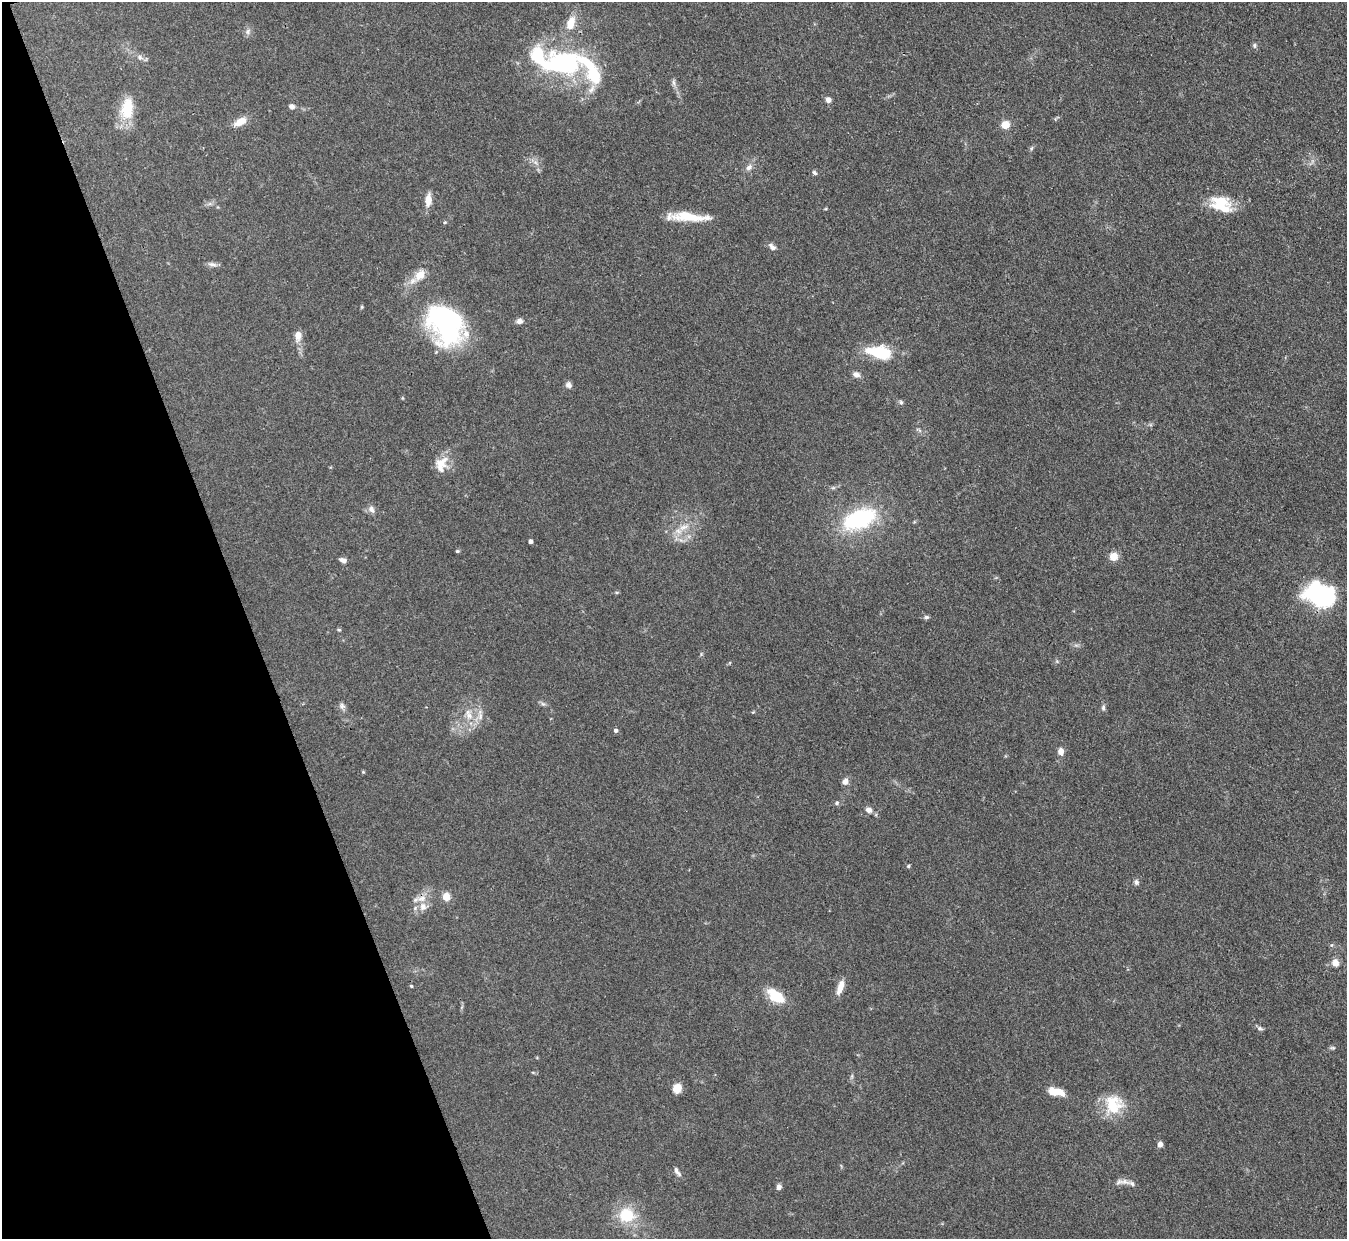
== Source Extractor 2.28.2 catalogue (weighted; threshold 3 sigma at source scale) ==
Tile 5 of 4 x 4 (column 1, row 2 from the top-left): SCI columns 3-1347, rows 2749-3985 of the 5386 x 5371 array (HDU 1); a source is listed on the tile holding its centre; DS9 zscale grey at full resolution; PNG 1349 x 1241 px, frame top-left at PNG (2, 2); no overlay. Shown black and unused: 18% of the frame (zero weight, under 3 of 4 exposures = <1% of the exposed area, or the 3 px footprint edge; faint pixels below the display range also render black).
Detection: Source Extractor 2.28.2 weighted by HDU 2 'WHT'; one run over the whole footprint, this tile lists its part. Background 0.111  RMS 0.0066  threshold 0.0298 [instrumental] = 3 sigma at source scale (4.5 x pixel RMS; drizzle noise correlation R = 1.50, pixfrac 1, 0.05/0.05 arcsec/px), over >= 5 px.
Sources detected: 76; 6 inside a brighter listed object's ellipse — not listed separately; the other 70 listed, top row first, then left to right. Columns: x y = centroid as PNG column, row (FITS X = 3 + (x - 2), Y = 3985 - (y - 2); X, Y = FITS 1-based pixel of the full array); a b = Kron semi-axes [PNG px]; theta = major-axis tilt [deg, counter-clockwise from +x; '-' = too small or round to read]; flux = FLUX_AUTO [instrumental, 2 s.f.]
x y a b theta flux
571 23 16 9 72 9.6
248 31 9 6 61 2.2
1254 45 8 5 -84 1.3
140 57 8 6 -46 2.1
559 62 71 27 -13 100
674 82 9 4 -81 1.8
828 100 5 4 - 5.1
292 106 7 6 - 2.2
127 109 29 16 82 20
240 122 14 8 26 8.4
1005 125 5 5 - 24
749 167 10 6 50 3
814 173 7 5 -46 1.3
428 200 14 7 85 7.1
1221 203 26 17 3 20
688 216 37 10 -5 21
445 222 5 4 - 0.69
772 247 11 6 -45 2.9
212 264 13 5 -9 2.5
420 275 17 12 49 8.9
362 307 4 4 - 0.7
519 321 7 6 - 3.1
446 324 47 34 -53 110
298 336 12 8 87 5.5
879 352 28 13 -11 29
856 374 9 7 -15 3
568 385 7 7 - 2.5
901 402 6 5 - 1.2
441 463 20 15 22 9.6
371 509 9 8 - 3
859 519 38 20 22 63
683 527 16 7 19 6.1
531 541 4 4 - 2.8
457 551 6 4 -19 0.84
1114 557 5 5 - 26
343 560 8 5 -18 2.5
1320 596 19 13 -17 180
926 617 7 5 0 1.3
339 630 6 4 -1 0.71
543 704 7 5 -41 1.4
342 706 9 7 -46 2.2
1103 708 7 5 78 1.5
753 712 4 4 - 0.6
469 715 12 9 -44 5.8
480 715 18 6 -87 4.5
616 730 5 4 - 1.9
1061 751 7 6 - 4.2
363 772 5 4 - 0.66
845 781 8 7 - 3.2
837 803 6 6 - 1.2
868 810 8 7 - 2.9
908 866 5 4 - 1.1
1136 882 7 6 - 1.8
446 897 5 5 - 19
422 898 16 8 7 5.6
1335 963 8 7 - 4.8
411 986 4 3 - 0.84
840 987 17 7 70 7.3
776 996 23 12 -36 16
1260 1028 9 5 -18 1.5
1332 1048 8 4 0 1.1
852 1076 6 4 72 0.99
677 1088 8 7 - 10
1056 1092 16 7 -8 13
1113 1104 25 24 - 22
1160 1144 4 4 - 6
677 1171 14 6 -58 2.5
1125 1181 15 8 -6 4.2
779 1187 7 6 - 2.3
626 1215 17 16 - 22